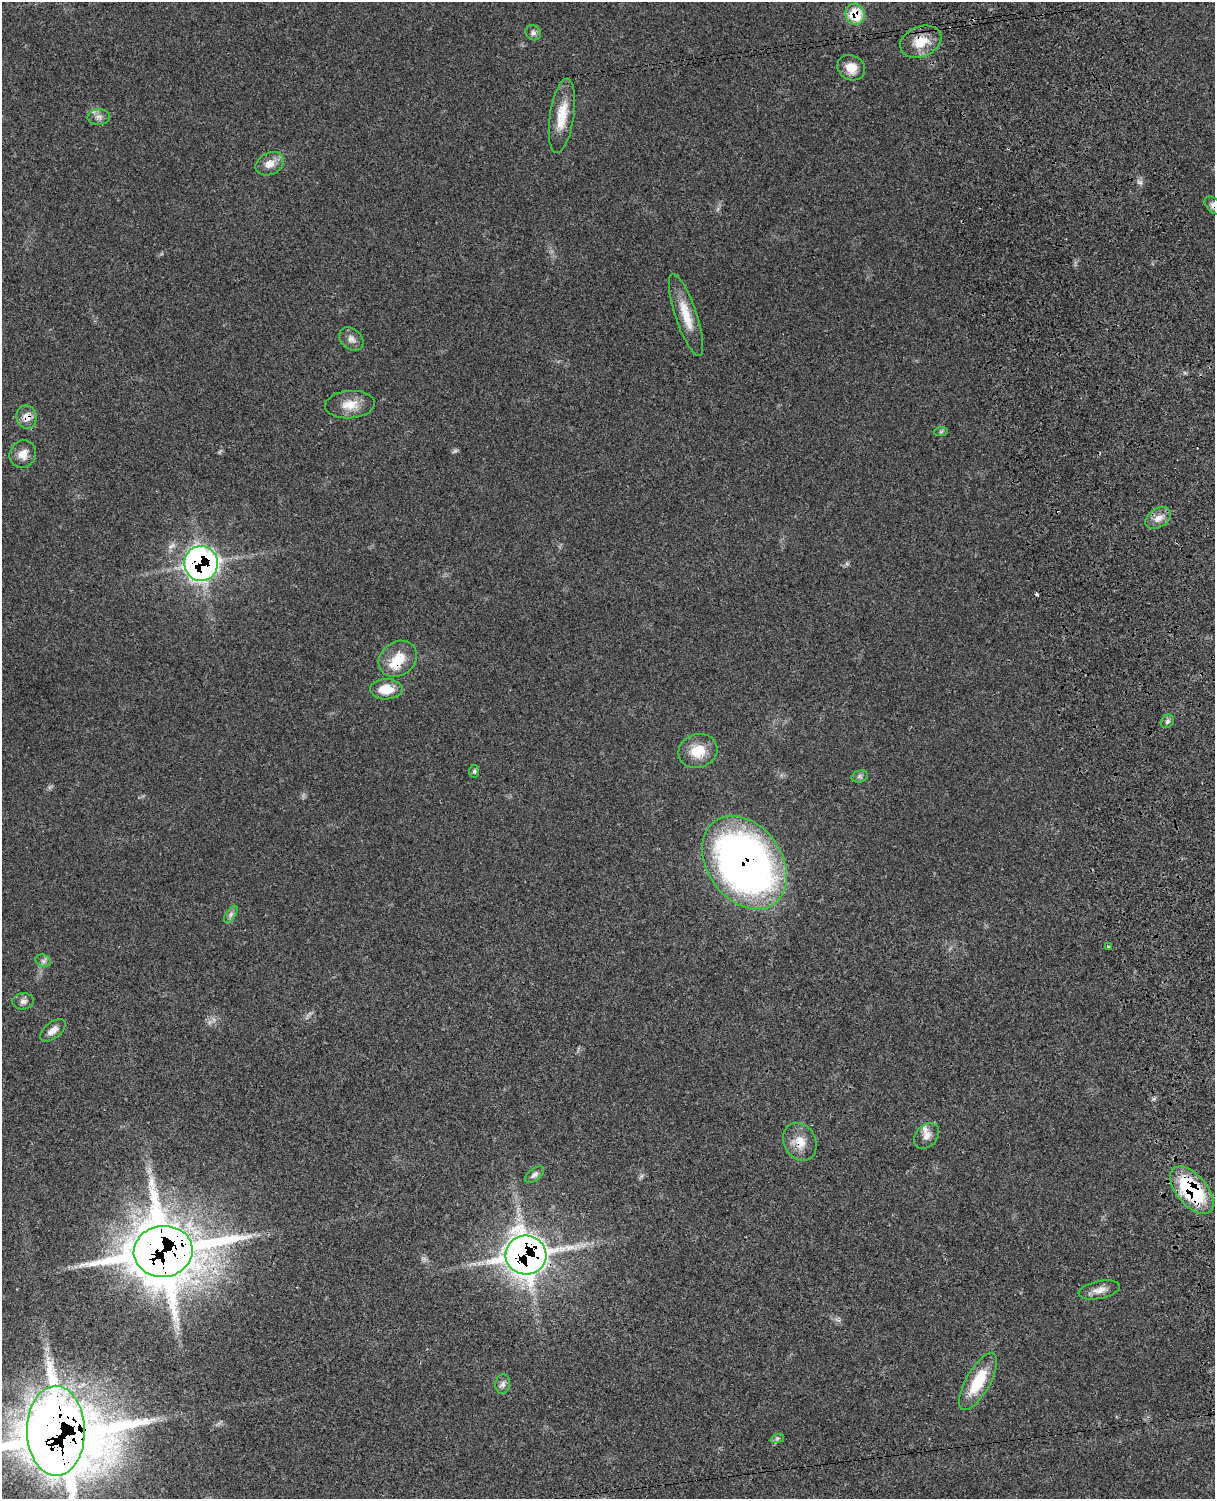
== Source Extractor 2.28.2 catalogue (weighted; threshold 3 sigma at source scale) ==
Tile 6 of 4 x 3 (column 2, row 2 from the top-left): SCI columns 1331-2543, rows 1773-3269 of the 5088 x 4928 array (HDU 1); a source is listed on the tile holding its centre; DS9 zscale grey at full resolution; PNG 1217 x 1501 px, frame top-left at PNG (2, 2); each listed source drawn as its Kron ellipse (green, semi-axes under 4 px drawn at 4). Shown black and unused: <1% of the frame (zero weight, under 3 of 4 exposures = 6% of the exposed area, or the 3 px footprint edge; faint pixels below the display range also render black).
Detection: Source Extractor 2.28.2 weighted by HDU 2 'WHT'; one run over the whole footprint, this tile lists its part. Background 0.0761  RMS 0.0058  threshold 0.026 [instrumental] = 3 sigma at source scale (4.5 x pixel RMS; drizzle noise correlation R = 1.50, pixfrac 1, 0.05/0.05 arcsec/px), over >= 5 px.
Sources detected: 46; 2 inside a brighter object's white glare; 3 cosmic-ray / hot-pixel residue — neither listed nor drawn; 2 inside a brighter listed object's ellipse — not listed separately; the other 39 listed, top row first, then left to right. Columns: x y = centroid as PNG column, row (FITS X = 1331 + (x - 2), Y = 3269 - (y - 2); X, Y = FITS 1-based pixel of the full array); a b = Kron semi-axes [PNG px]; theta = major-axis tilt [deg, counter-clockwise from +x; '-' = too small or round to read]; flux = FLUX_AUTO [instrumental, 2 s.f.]
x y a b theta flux
855 14 10 9 - 16
533 33 8 7 - 1.8
921 42 21 15 22 13
851 68 14 12 -29 7.3
562 116 38 12 81 14
99 117 11 8 -1 3.1
270 164 15 11 26 5.9
1214 205 11 7 -42 2.8
686 315 43 10 -71 13
351 339 14 10 -40 3.4
350 405 25 13 5 9.3
26 417 11 10 - 5.2
941 432 7 4 2 0.98
23 454 14 13 - 5.5
1158 518 14 9 33 5
201 564 17 16 - 240
398 659 20 17 35 13
386 689 16 10 1 11
1167 721 7 6 - 1.4
698 751 20 16 19 12
474 771 6 5 - 0.99
860 776 8 6 17 1.4
745 862 51 37 -54 380
231 914 10 5 55 1.8
1109 947 3 3 - 11
43 961 8 6 -21 1.6
23 1001 11 8 6 2.4
53 1030 15 8 38 4.2
926 1136 14 10 47 4
800 1142 20 16 -62 8.8
534 1175 11 6 38 1.9
1192 1190 28 15 -50 56
163 1251 29 25 6 3000
526 1255 20 19 - 680
1099 1290 21 9 11 4.8
978 1381 32 12 60 21
503 1384 9 7 81 2.1
56 1431 45 29 -89 1200
777 1439 7 4 20 1.1
Overlapping masked pixels (flux is a lower limit): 12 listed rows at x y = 855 14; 921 42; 1214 205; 26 417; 201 564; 398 659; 745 862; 800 1142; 1192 1190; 163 1251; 526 1255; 56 1431
Isophote crosses this tile's border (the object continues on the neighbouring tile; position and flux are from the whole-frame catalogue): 1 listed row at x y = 1214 205